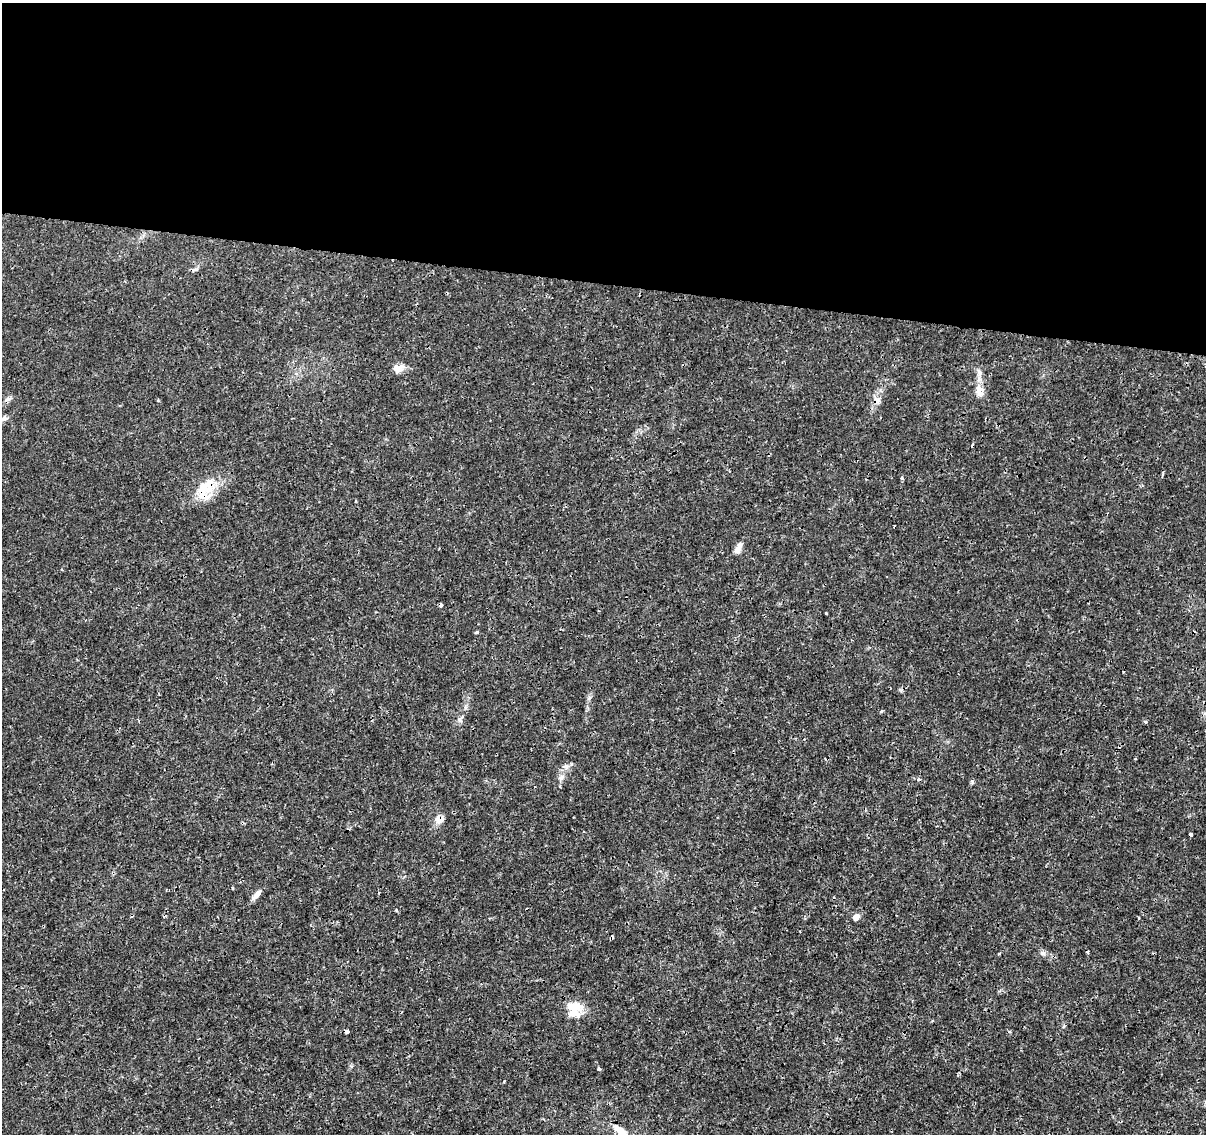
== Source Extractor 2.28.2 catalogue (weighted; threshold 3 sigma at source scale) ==
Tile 3 of 4 x 4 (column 3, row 1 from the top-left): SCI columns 2424-3627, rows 3685-4816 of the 4832 x 5042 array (HDU 1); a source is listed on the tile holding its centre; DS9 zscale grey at full resolution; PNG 1208 x 1136 px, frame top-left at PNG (2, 3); no overlay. Shown black and unused: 25% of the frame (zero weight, under 3 of 4 exposures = <1% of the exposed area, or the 3 px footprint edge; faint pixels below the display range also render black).
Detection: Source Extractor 2.28.2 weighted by HDU 2 'WHT'; one run over the whole footprint, this tile lists its part. Background 0.00203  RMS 7.8e-04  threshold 0.00352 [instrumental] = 3 sigma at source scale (4.5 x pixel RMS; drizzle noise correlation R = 1.50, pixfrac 1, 0.0396/0.0396 arcsec/px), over >= 5 px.
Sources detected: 34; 6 cosmic-ray / hot-pixel residue — not listed; the other 28 listed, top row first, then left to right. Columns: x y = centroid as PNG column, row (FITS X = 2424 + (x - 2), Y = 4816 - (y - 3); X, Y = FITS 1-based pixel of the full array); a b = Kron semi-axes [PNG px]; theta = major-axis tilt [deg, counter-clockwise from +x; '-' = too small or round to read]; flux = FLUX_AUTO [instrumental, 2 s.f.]
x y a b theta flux
398 368 14 9 4 0.62
980 391 13 10 -83 0.73
8 399 8 6 20 0.21
158 400 4 3 - 0.067
4 418 6 6 - 0.2
1162 476 5 3 - 0.095
902 478 4 3 - 0.17
206 489 35 18 64 2.1
894 526 3 3 - 0.24
738 548 15 7 60 0.45
441 605 4 3 - 0.46
826 613 2 2 - 0.062
476 632 4 3 - 0.13
882 711 5 4 - 0.095
460 720 7 6 - 0.19
1145 722 4 3 - 0.12
561 777 8 4 44 0.2
439 819 12 10 28 0.53
1190 834 3 3 - 0.26
257 894 17 6 53 0.43
396 910 3 3 - 0.069
856 917 9 7 47 0.32
1043 953 8 5 -19 0.2
575 1007 23 16 -35 1.4
347 1031 4 3 - 0.24
599 1069 3 3 - 0.17
504 1081 3 2 - 0.081
619 1131 22 8 -44 1
Overlapping masked pixels (flux is a lower limit): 4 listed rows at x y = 206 489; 441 605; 439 819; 1190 834
Isophote crosses this tile's border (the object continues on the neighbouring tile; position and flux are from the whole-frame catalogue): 1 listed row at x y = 619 1131